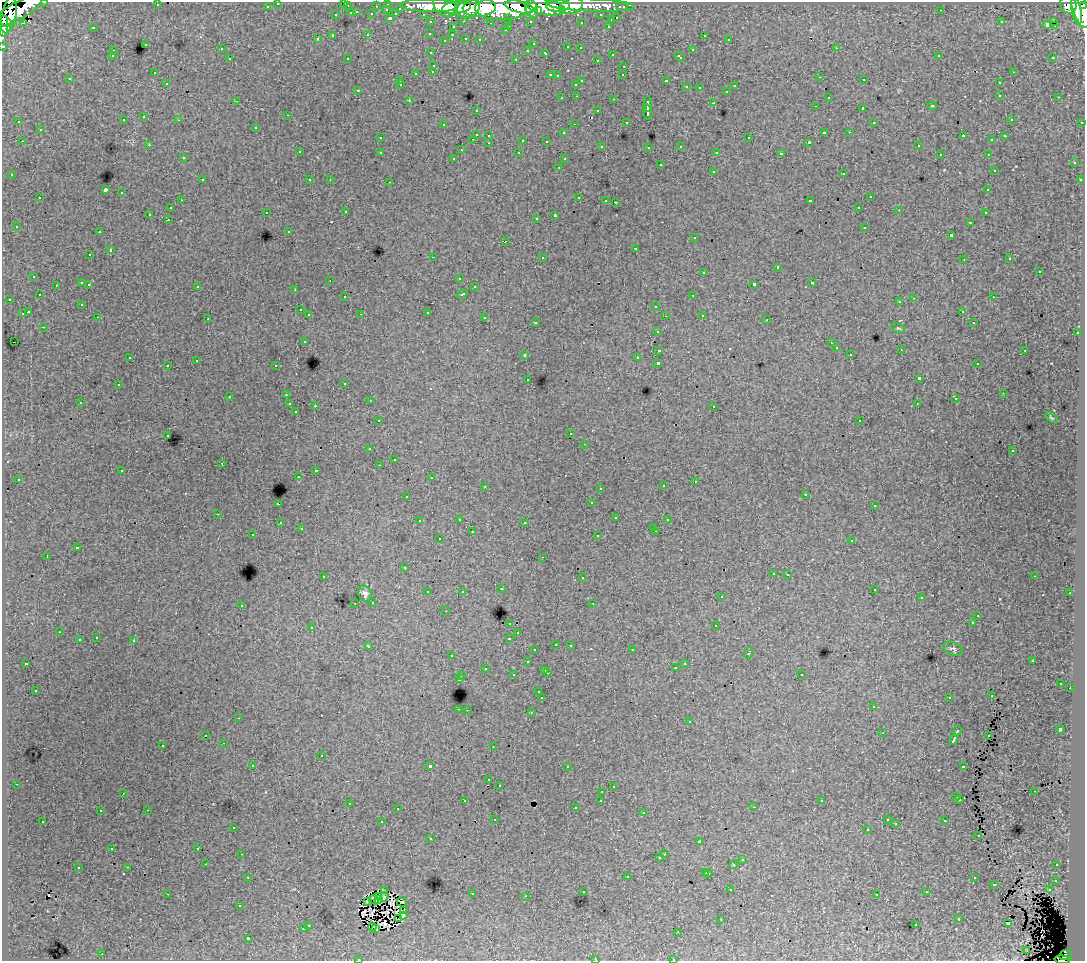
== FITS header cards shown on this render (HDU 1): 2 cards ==
NAXIS1  =                 1083
NAXIS2  =                  959

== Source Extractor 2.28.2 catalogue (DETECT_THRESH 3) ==
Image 1083 x 959 px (HDU 1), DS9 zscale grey, 1 PNG px = 1 image px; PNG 1087 x 963 px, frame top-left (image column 1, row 959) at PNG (2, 2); each listed source drawn as its Kron ellipse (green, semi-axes under 4 px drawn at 4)
Background 67.1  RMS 0.7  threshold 2.1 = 3 sigma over >= 5 px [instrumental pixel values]
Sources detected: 512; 4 with non-positive FLUX_AUTO (blend fragments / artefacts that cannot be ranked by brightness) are neither listed nor drawn; of the other 508, the 500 brightest by FLUX_AUTO listed and drawn (8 fainter detections omitted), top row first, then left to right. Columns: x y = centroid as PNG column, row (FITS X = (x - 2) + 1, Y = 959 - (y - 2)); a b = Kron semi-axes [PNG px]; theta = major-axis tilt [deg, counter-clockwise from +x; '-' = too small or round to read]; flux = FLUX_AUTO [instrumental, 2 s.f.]
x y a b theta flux
45 2 3 2 - 2200
278 3 3 3 - 1600
343 3 3 3 - 180
388 4 3 3 - 2300
157 5 3 2 - 67
590 5 45 6 -2 62000
1068 5 9 8 - 48000
267 6 3 3 - 760
347 6 3 3 - 470
376 6 3 2 - 760
430 6 29 6 -2 140000
445 6 13 9 -43 110000
558 6 12 5 2 71000
571 6 12 8 15 46000
1084 6 4 3 - 24000
456 7 14 6 8 140000
520 7 15 6 -13 160000
545 7 19 8 -11 150000
622 7 6 3 0 2000
400 8 3 3 - 540
468 8 12 9 20 130000
479 8 17 9 4 240000
501 9 26 11 -1 410000
532 9 9 6 -77 110000
1080 9 19 7 -73 210000
387 10 3 2 - 200
941 10 3 2 - 70
17 11 29 8 30 210000
538 11 4 4 - 38000
1076 11 14 4 -78 110000
357 12 3 2 - 190
351 13 3 3 - 370
372 14 3 3 - 860
396 14 4 3 - 690
423 14 3 2 - 1300
9 15 18 7 79 150000
336 15 3 3 - 280
601 15 3 3 - 960
389 18 3 3 - 770
508 18 3 3 - 430
617 18 3 3 - 290
611 20 3 3 - 210
464 21 3 2 - 280
530 21 3 3 - 640
1054 21 3 2 - 170
6 22 7 4 -34 69000
431 22 3 3 - 1200
581 22 3 3 - 86
1001 22 3 2 - 60
23 23 3 2 - 98
491 23 2 2 - 45
1047 24 4 3 - 300
1054 25 3 2 - 36
3 26 10 4 87 43000
509 26 3 2 - 220
608 26 3 2 - 170
93 27 3 3 - 510
453 27 3 3 - 250
505 30 3 3 - 130
430 33 3 3 - 190
368 35 3 3 - 150
452 35 3 3 - 120
704 35 3 3 - 230
333 36 4 3 - 870
466 38 3 3 - 230
317 39 3 3 - 140
480 39 3 3 - 110
729 39 3 3 - 92
445 40 2 2 - 41
145 44 3 3 - 250
533 44 3 2 - 41
3 46 3 3 - 2200
568 47 3 3 - 280
580 48 2 2 - 47
836 48 3 2 - 140
221 49 3 2 - 80
528 50 3 3 - 180
692 50 3 3 - 310
113 51 3 3 - 210
431 53 3 3 - 150
546 53 4 3 - 190
612 54 3 2 - 200
939 55 3 2 - 34
112 56 3 2 - 76
680 57 5 3 - 280
1053 57 3 3 - 140
347 58 2 2 - 32
230 59 3 3 - 190
516 59 3 2 - 380
597 60 3 3 - 140
434 65 3 3 - 230
624 66 3 2 - 110
433 71 3 3 - 190
1013 72 3 2 - 200
154 73 3 2 - 49
416 73 3 3 - 230
550 75 3 2 - 300
623 75 3 2 - 56
557 76 3 3 - 71
820 77 3 2 - 100
70 79 3 2 - 54
864 80 3 2 - 210
400 81 3 2 - 58
582 81 3 2 - 330
666 81 3 3 - 710
167 83 3 2 - 140
999 83 3 3 - 180
576 84 3 3 - 230
401 85 3 2 - 37
734 86 3 2 - 53
686 87 3 3 - 190
699 88 3 2 - 48
358 90 3 3 - 140
727 91 3 2 - 74
1000 95 3 3 - 240
577 96 3 2 - 110
828 97 2 2 - 30
1059 97 3 2 - 150
562 98 3 2 - 47
614 99 3 2 - 130
409 100 3 2 - 120
236 101 3 3 - 34
714 103 3 3 - 390
648 104 7 3 88 1400
815 106 3 2 - 83
932 106 5 3 - 42
863 108 3 3 - 790
476 110 3 2 - 84
598 111 3 3 - 240
648 112 7 3 -88 1200
288 115 3 2 - 130
144 117 3 3 - 220
1011 119 3 2 - 59
123 120 3 3 - 260
179 120 3 2 - 71
19 122 3 3 - 120
626 122 3 2 - 66
874 122 3 2 - 52
1082 122 3 3 - 520
574 124 3 2 - 180
443 125 4 2 - 56
256 127 3 3 - 180
40 130 3 3 - 190
824 132 3 3 - 550
849 132 3 2 - 97
564 133 3 3 - 160
476 134 3 3 - 510
489 135 3 3 - 210
963 136 4 2 - 400
1005 136 3 2 - 58
380 138 3 2 - 110
749 138 3 3 - 260
473 139 3 2 - 83
523 140 3 3 - 490
992 140 3 3 - 100
22 141 3 2 - 130
546 141 3 2 - 75
809 142 3 3 - 54
489 143 2 2 - 71
149 145 3 2 - 94
602 146 3 3 - 100
681 146 3 3 - 160
918 146 3 3 - 230
649 147 3 3 - 110
461 150 3 2 - 55
299 152 3 3 - 140
380 152 3 3 - 260
717 152 3 3 - 79
519 153 3 3 - 140
781 154 4 3 - 1300
940 154 3 2 - 66
988 154 3 2 - 95
183 158 3 3 - 190
454 158 3 3 - 110
564 159 3 3 - 130
1074 163 3 3 - 130
660 165 3 3 - 170
559 167 3 2 - 79
994 170 3 2 - 70
713 171 3 3 - 230
844 173 3 3 - 370
12 175 3 3 - 100
202 180 3 2 - 190
310 180 3 3 - 200
330 180 3 2 - 58
1080 180 3 3 - 180
390 182 3 2 - 230
105 190 4 3 - 5100
988 190 3 3 - 150
122 193 3 3 - 400
579 197 3 2 - 210
870 197 3 3 - 250
40 198 3 3 - 260
181 200 3 2 - 130
606 200 3 2 - 95
810 201 4 3 - 760
615 202 3 2 - 150
859 207 3 2 - 140
171 208 3 3 - 150
899 210 3 2 - 66
266 212 3 2 - 190
346 212 3 2 - 160
985 213 3 2 - 130
149 214 3 3 - 850
555 215 4 3 - 1300
536 218 3 3 - 120
168 219 3 2 - 170
970 222 3 3 - 150
16 226 3 3 - 83
865 227 3 3 - 310
289 231 3 3 - 180
99 232 3 2 - 160
951 235 3 3 - 720
695 238 3 3 - 190
506 241 2 2 - 38
636 248 3 3 - 370
110 250 3 3 - 470
90 255 3 3 - 180
433 257 3 2 - 400
542 257 3 3 - 230
1010 259 3 3 - 170
964 260 3 2 - 45
777 267 3 3 - 520
1039 271 3 3 - 440
704 272 3 3 - 340
34 276 3 3 - 320
459 278 3 2 - 61
330 280 2 2 - 48
82 283 3 3 - 560
812 283 3 3 - 410
89 284 3 2 - 270
754 284 4 3 - 1200
56 285 3 2 - 150
197 286 3 3 - 250
474 287 3 3 - 170
295 290 2 2 - 45
462 294 5 3 - 430
39 295 3 3 - 190
693 295 3 2 - 190
345 297 3 3 - 120
993 297 3 2 - 140
914 298 3 2 - 380
9 299 3 2 - 280
900 302 3 3 - 180
82 304 3 3 - 82
656 306 3 3 - 230
300 310 3 3 - 190
962 311 3 3 - 190
28 312 4 3 - 980
427 312 3 3 - 590
22 314 4 3 - 550
361 314 3 2 - 84
309 315 3 3 - 320
702 315 3 2 - 150
665 316 3 2 - 71
98 317 3 2 - 91
485 318 3 3 - 360
208 319 3 3 - 64
767 320 3 2 - 93
536 322 3 3 - 150
974 323 3 3 - 110
44 327 3 2 - 120
898 328 7 4 -13 67
658 331 3 3 - 270
1077 333 3 2 - 250
304 341 3 3 - 220
14 342 2 2 - 46
831 343 3 2 - 57
836 348 3 3 - 160
901 349 2 2 - 31
659 350 4 3 - 990
1025 350 3 2 - 340
850 354 3 2 - 98
525 355 3 3 - 350
130 357 3 2 - 80
637 358 3 2 - 97
196 361 2 2 - 36
658 363 3 3 - 2300
977 364 3 2 - 140
168 365 3 3 - 320
276 366 3 3 - 310
919 378 4 3 - 1700
528 379 3 3 - 200
345 383 3 3 - 150
118 385 3 2 - 180
1003 393 2 2 - 87
286 395 2 2 - 28
229 397 3 2 - 100
955 399 3 2 - 66
370 401 3 2 - 110
80 402 3 3 - 110
290 404 3 3 - 280
917 404 2 2 - 27
315 406 3 2 - 480
714 406 3 2 - 150
296 412 3 2 - 81
1051 418 7 4 -34 65
378 420 3 3 - 100
860 421 2 2 - 45
571 434 3 2 - 81
168 435 3 2 - 200
585 444 3 2 - 78
370 449 3 2 - 120
1012 451 3 3 - 89
394 459 3 2 - 56
222 463 3 2 - 230
379 465 3 2 - 89
316 470 3 2 - 320
122 471 3 3 - 260
298 477 2 2 - 75
431 478 3 3 - 230
18 479 3 3 - 140
695 481 3 2 - 180
485 486 3 2 - 270
663 486 3 3 - 150
600 488 3 2 - 110
806 494 3 2 - 69
407 496 3 3 - 84
591 503 3 3 - 160
278 504 3 3 - 950
874 506 3 3 - 180
218 514 3 2 - 240
616 518 3 3 - 300
459 519 3 2 - 300
667 520 3 3 - 64
419 521 3 3 - 180
525 522 3 3 - 180
280 523 3 3 - 240
654 527 3 3 - 100
301 529 3 3 - 150
656 531 3 2 - 230
472 532 3 3 - 500
253 535 3 2 - 180
598 536 3 3 - 240
439 539 3 3 - 270
852 541 3 3 - 290
77 548 3 3 - 510
47 556 3 2 - 480
543 557 3 2 - 76
404 568 3 3 - 180
773 573 3 3 - 160
788 574 3 3 - 240
1034 576 3 2 - 50
323 577 3 2 - 65
582 578 3 3 - 280
501 589 3 3 - 140
874 589 3 3 - 230
462 591 3 3 - 120
428 592 3 3 - 230
365 593 8 6 -59 180
1070 593 2 2 - 27
721 597 3 3 - 220
921 598 3 2 - 50
373 602 3 3 - 120
355 603 3 2 - 150
593 603 3 2 - 91
241 605 3 3 - 170
445 611 3 2 - 170
978 615 3 3 - 190
510 623 3 3 - 280
972 623 3 3 - 280
716 626 3 3 - 450
312 627 3 3 - 290
59 632 3 2 - 110
518 633 3 2 - 130
96 638 3 3 - 290
509 638 4 3 - 610
79 640 3 3 - 440
134 641 3 3 - 490
556 644 3 3 - 240
570 645 3 2 - 220
368 646 3 3 - 160
953 649 10 6 -23 120
535 650 3 3 - 150
632 650 3 2 - 160
748 653 6 3 70 510
452 656 3 2 - 130
1033 661 3 2 - 46
527 662 3 3 - 250
26 663 3 3 - 110
685 663 3 2 - 230
485 668 3 3 - 210
675 668 3 2 - 86
545 670 3 3 - 290
547 673 3 2 - 340
801 674 3 3 - 160
513 675 3 3 - 200
462 676 3 3 - 290
459 679 3 3 - 650
1061 683 2 2 - 33
1070 688 2 2 - 75
35 690 3 3 - 120
539 692 3 3 - 190
992 696 2 2 - 37
949 697 3 3 - 130
542 698 3 3 - 1300
873 707 3 2 - 150
459 709 3 2 - 320
467 710 2 2 - 220
531 712 3 2 - 310
238 718 3 2 - 46
689 722 3 3 - 220
1060 729 4 3 - 1300
957 731 5 3 - 630
882 733 2 2 - 42
206 735 3 3 - 340
988 735 2 2 - 35
953 740 5 3 - 1800
224 743 3 2 - 230
163 745 3 3 - 240
493 746 3 2 - 29
321 756 3 3 - 330
253 765 3 2 - 230
429 766 3 3 - 1900
963 766 3 3 - 400
567 767 3 2 - 94
489 780 3 3 - 130
16 784 3 2 - 78
499 785 3 3 - 100
613 787 3 3 - 72
602 791 3 2 - 170
1034 791 3 2 - 57
123 793 3 2 - 58
957 797 3 3 - 120
960 799 3 3 - 110
601 800 3 3 - 170
465 801 3 3 - 250
822 801 3 3 - 110
349 803 3 2 - 230
754 807 3 2 - 130
575 808 3 3 - 92
398 809 3 3 - 140
147 810 3 2 - 450
100 811 3 3 - 150
643 812 3 3 - 130
495 819 3 2 - 57
887 819 3 3 - 98
43 821 3 3 - 150
945 821 3 2 - 100
382 822 3 3 - 510
896 824 3 2 - 44
233 827 3 3 - 160
867 829 3 2 - 78
978 835 3 2 - 71
431 839 3 2 - 83
699 841 3 3 - 55
112 848 3 3 - 98
198 848 3 2 - 50
242 854 3 2 - 110
664 854 3 2 - 130
660 858 3 3 - 130
742 860 3 3 - 110
206 864 3 2 - 150
734 864 3 3 - 620
1057 865 3 3 - 170
128 867 3 2 - 130
78 868 3 3 - 190
706 872 3 3 - 260
709 873 3 3 - 310
248 877 3 2 - 85
627 877 3 3 - 180
974 878 3 3 - 190
1055 880 3 3 - 160
995 884 3 3 - 410
731 890 3 2 - 130
1049 890 3 3 - 210
384 891 3 3 - 55
583 892 3 3 - 130
927 892 3 2 - 58
167 894 3 2 - 410
472 894 3 2 - 240
877 894 3 3 - 120
379 896 4 3 - 70
526 896 3 2 - 84
384 897 5 3 - 45
374 900 5 2 - 44
378 900 3 2 - 35
367 902 4 3 - 95
402 902 5 2 - 66
240 906 3 3 - 120
404 911 3 3 - 59
403 915 3 3 - 70
398 918 4 2 - 58
721 919 3 2 - 39
959 919 3 3 - 300
1008 923 3 3 - 72
308 925 3 3 - 270
916 925 3 2 - 64
372 927 4 2 - 49
303 929 3 3 - 340
376 929 3 2 - 71
678 932 3 2 - 38
248 938 3 3 - 940
1027 950 3 2 - 36
102 954 3 2 - 190
1065 955 6 4 25 29000
595 959 3 2 - 190
673 959 3 2 - 44
359 960 3 2 - 58
1062 960 8 3 -4 29000
At the frame edge (FLAGS 8, measured only in part): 11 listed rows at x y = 45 2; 278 3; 343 3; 1084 6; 6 22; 3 26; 3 46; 595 959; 673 959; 359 960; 1062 960
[8 fainter detections neither listed nor drawn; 4 non-positive-flux detections neither listed nor drawn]